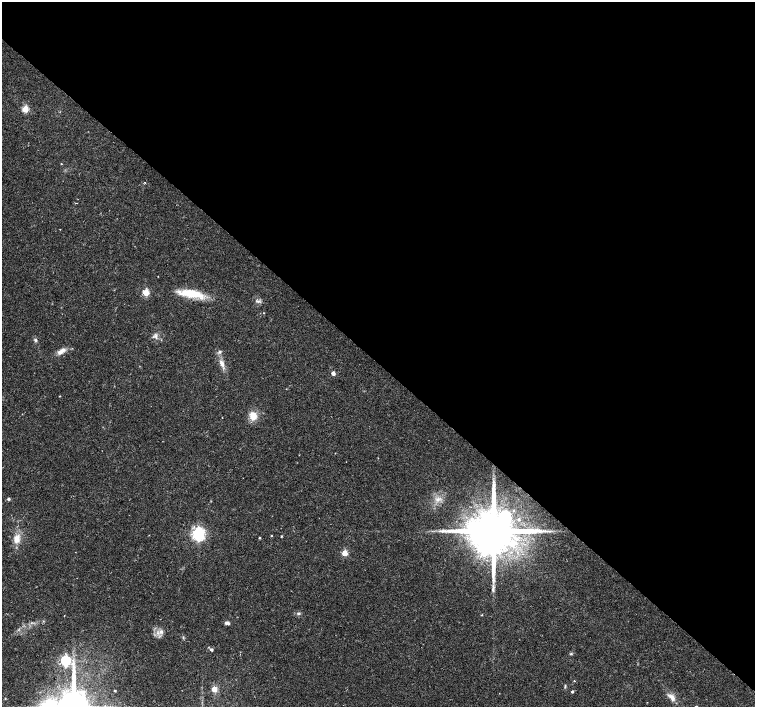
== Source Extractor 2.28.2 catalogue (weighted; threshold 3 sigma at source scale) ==
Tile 3 of 4 x 4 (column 3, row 1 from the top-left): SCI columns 3011-4515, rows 4386-5794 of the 6026 x 6026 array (HDU 1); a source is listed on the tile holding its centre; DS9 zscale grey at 2 x 2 block average (1 PNG px = mean of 2 x 2 image px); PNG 757 x 709 px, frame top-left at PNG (2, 2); no overlay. Shown black and unused: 51% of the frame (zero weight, under 2 of 3 exposures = <1% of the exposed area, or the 3 px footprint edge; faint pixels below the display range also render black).
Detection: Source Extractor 2.28.2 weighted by HDU 2 'WHT'; one run over the whole footprint, this tile lists its part. Background 0.0233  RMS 0.003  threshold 0.0134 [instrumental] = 3 sigma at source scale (4.5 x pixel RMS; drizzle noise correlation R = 1.50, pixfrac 1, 0.0396/0.0396 arcsec/px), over >= 5 px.
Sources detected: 43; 1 long thin detection or spike segment (spike, bleed or trail) — not listed; the other 42 listed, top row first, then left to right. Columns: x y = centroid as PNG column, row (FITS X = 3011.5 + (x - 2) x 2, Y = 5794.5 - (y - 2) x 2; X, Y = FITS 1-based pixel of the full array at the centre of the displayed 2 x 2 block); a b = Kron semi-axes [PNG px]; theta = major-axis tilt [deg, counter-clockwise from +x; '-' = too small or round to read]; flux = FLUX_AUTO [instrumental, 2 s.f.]
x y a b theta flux
25 109 3 3 - 25
61 164 2 2 - 0.35
145 183 2 2 - 0.55
76 203 3 2 - 0.4
146 292 3 3 - 27
191 294 32 8 -9 20
258 301 6 3 -4 1.5
264 313 2 2 - 0.36
156 336 7 4 -77 2.1
35 340 5 4 - 1.3
61 351 12 5 34 4.4
219 352 4 4 - 1.4
222 363 10 5 -68 4.3
333 373 3 3 - 3.8
60 396 3 2 - 0.34
253 416 9 8 - 8.3
222 418 2 2 - 0.27
9 499 3 3 - 1.4
438 499 7 5 10 2.9
518 519 3 3 - 0.99
493 531 12 10 33 6000
198 534 4 4 - 190
271 536 3 2 - 0.44
281 536 3 3 - 0.53
259 538 3 2 - 0.56
17 539 13 8 75 7.2
75 552 2 2 - 0.19
344 553 3 3 - 18
298 613 6 3 -4 1.1
482 615 3 2 - 0.42
227 623 6 4 -2 1.8
161 632 6 5 - 2.6
211 650 3 3 - 1.5
571 654 4 3 - 0.73
65 660 4 4 - 96
574 681 2 2 - 0.5
565 686 5 2 - 0.76
214 689 3 3 - 17
115 690 2 2 - 0.6
572 691 3 2 - 1.2
671 697 11 6 -33 4.2
5 698 3 2 - 0.5
Overlapping masked pixels (flux is a lower limit): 1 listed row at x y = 493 531
Diffuse or blended objects may show on this block-average render without a row.